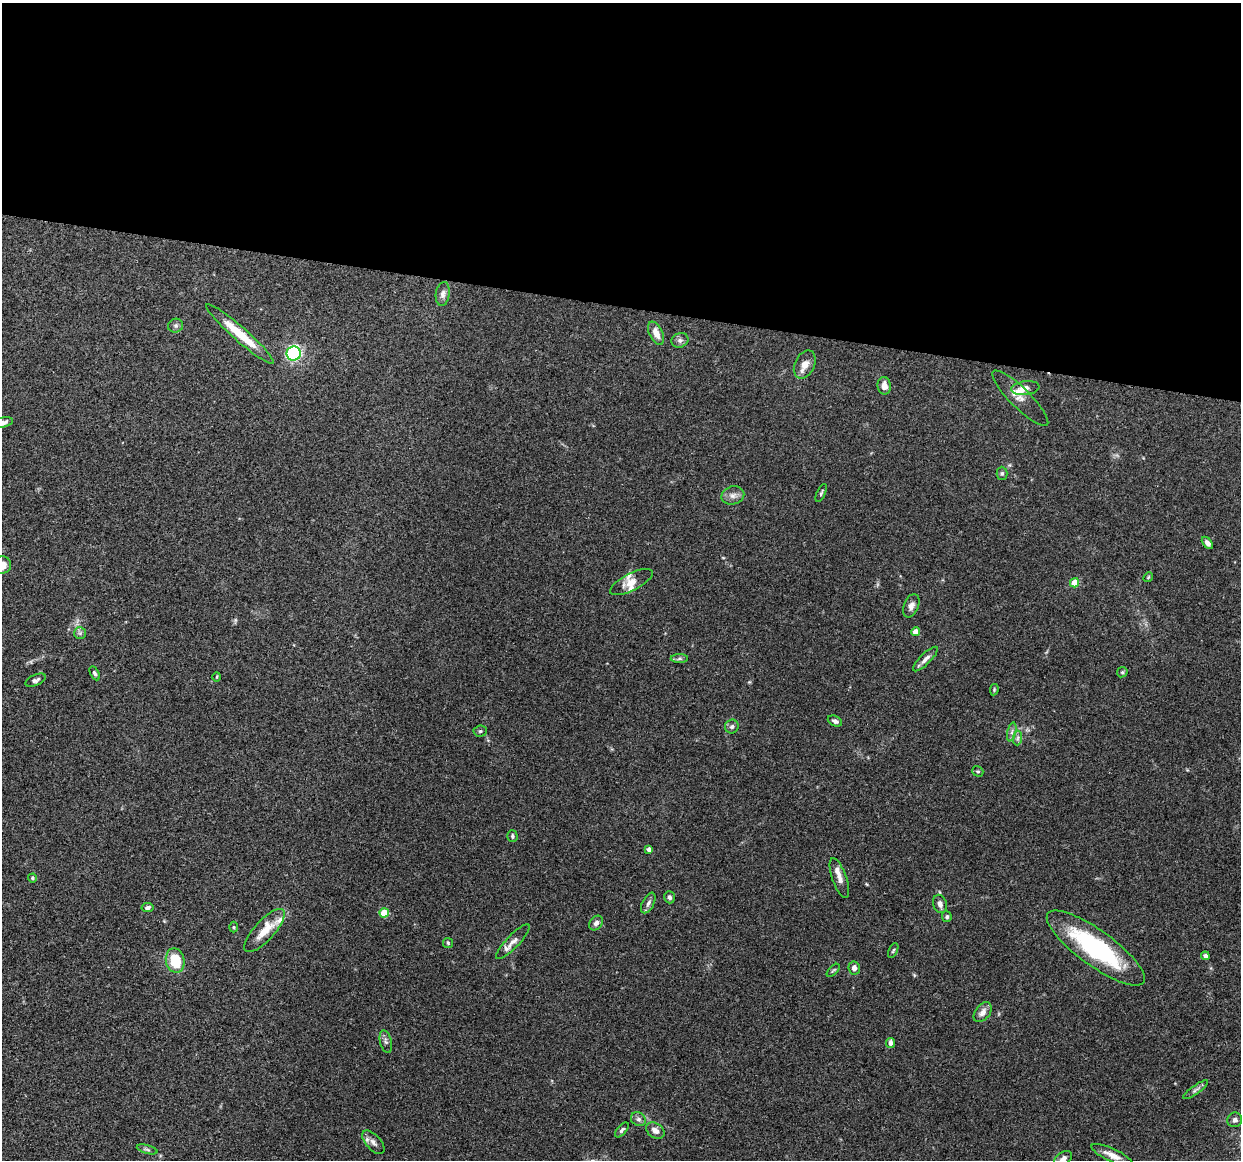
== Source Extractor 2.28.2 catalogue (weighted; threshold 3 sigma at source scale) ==
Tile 3 of 4 x 4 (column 3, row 1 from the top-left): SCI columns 2499-3737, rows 3603-4760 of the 5005 x 5016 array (HDU 1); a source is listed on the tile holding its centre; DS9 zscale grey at full resolution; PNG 1243 x 1162 px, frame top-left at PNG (2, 3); each listed source drawn as its Kron ellipse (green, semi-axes under 4 px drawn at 4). Shown black and unused: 26% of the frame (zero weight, under 3 of 4 exposures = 2% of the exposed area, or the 3 px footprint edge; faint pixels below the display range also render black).
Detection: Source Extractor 2.28.2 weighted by HDU 2 'WHT'; one run over the whole footprint, this tile lists its part. Background 0.0837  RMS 0.0063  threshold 0.0283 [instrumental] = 3 sigma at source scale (4.5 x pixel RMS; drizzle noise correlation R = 1.50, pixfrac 1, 0.05/0.05 arcsec/px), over >= 5 px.
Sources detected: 72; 4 inside a brighter listed object's ellipse — not listed separately; the other 68 listed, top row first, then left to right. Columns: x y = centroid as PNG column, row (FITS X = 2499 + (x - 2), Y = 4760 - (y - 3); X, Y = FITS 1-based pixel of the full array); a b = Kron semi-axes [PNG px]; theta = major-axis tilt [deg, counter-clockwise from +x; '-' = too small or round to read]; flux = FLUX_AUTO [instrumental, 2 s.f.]
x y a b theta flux
443 294 12 7 82 2.6
176 326 8 7 - 1.5
656 333 12 6 -64 6
240 334 44 7 -41 18
680 340 9 7 25 2.1
294 354 7 7 - 65
805 364 15 10 65 5.7
884 386 9 6 -83 4
1025 388 14 7 7 4.5
1020 398 38 10 -45 7.1
2 423 12 5 13 3.9
1002 473 6 5 - 1
821 493 9 3 65 0.97
733 495 11 9 13 3.2
1207 543 7 4 -51 2.4
2 565 9 8 - 5.2
1148 577 5 4 - 0.7
631 582 23 8 26 5.9
1074 583 5 4 - 9
911 606 12 7 67 2.9
915 632 4 4 - 7.8
80 633 6 5 - 1.3
679 658 9 4 0 1.3
925 659 16 5 44 3
1122 672 5 5 - 0.89
95 673 7 4 -62 1.2
217 677 5 3 - 0.57
36 680 11 5 24 1.8
994 690 6 4 80 0.68
835 721 7 5 -23 1.8
732 726 7 7 - 1.7
480 731 6 5 - 1.1
1012 732 10 4 77 1.7
1018 738 7 4 88 1.4
978 771 6 5 - 0.93
512 836 6 5 - 1.2
649 849 4 4 - 2.7
32 878 4 4 - 0.77
839 878 21 7 -70 5.1
670 897 6 5 - 1.5
648 903 11 5 63 2.2
940 904 9 6 -74 2.6
148 907 6 4 11 1.8
384 913 4 4 - 18
947 917 5 5 - 1.2
596 923 8 6 49 2
233 927 5 3 - 0.66
264 930 28 10 48 12
513 942 23 6 46 4.1
448 943 5 5 - 0.82
1096 948 59 18 -36 74
893 951 8 4 63 0.96
1205 956 4 4 - 1.7
175 961 12 9 -77 20
854 968 6 5 - 2.3
833 970 8 3 44 0.79
983 1012 11 7 52 4
386 1041 11 5 -76 1.9
890 1043 5 4 - 2.6
1196 1090 15 4 35 1.8
638 1119 8 6 -30 1.8
1235 1120 7 7 - 1.9
622 1130 9 4 48 1.4
655 1131 10 7 -34 3.9
373 1142 14 7 -48 3.1
147 1149 11 3 -15 1.2
1112 1155 23 6 -25 5.5
1063 1159 10 6 34 3.1
Isophote crosses this tile's border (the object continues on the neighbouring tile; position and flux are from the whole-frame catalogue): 3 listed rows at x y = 2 423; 2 565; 1063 1159